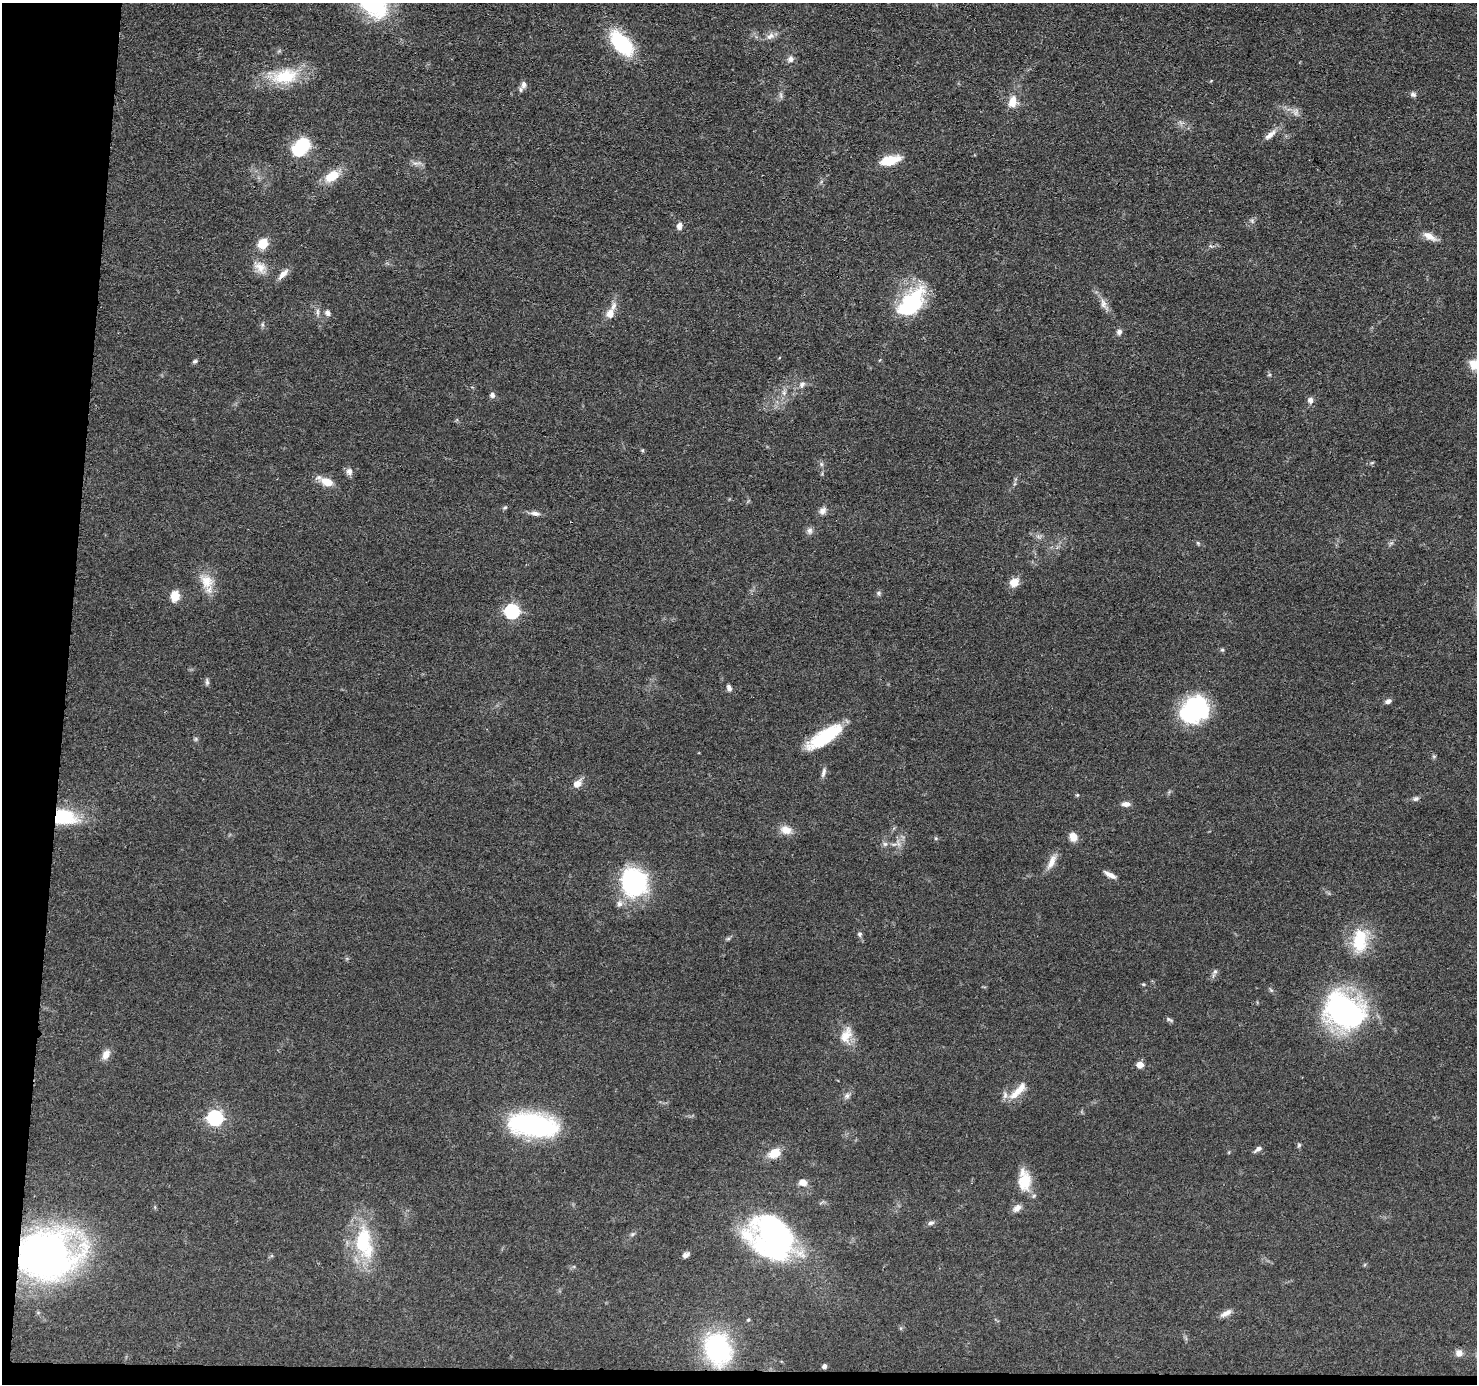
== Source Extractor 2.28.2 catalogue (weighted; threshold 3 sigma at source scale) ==
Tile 7 of 3 x 3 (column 1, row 3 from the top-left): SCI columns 5-1479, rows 203-1584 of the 4434 x 4459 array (HDU 1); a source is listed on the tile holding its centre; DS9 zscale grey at full resolution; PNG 1479 x 1386 px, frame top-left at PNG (2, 3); no overlay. Shown black and unused: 5% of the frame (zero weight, under 3 of 4 exposures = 1% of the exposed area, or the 3 px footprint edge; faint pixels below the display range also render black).
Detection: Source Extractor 2.28.2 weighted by HDU 2 'WHT'; one run over the whole footprint, this tile lists its part. Background 0.0473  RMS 0.005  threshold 0.0225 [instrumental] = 3 sigma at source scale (4.5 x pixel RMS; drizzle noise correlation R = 1.50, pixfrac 1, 0.05/0.05 arcsec/px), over >= 5 px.
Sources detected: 99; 1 too faint to see at this stretch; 2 inside a brighter object's white glare — not listed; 2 inside a brighter listed object's ellipse — not listed separately; the other 94 listed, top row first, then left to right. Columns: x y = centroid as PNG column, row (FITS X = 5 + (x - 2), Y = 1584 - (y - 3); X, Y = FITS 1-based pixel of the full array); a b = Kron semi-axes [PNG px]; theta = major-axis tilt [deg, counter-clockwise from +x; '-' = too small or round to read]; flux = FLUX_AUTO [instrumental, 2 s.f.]
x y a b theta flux
374 5 41 27 -38 39
770 36 12 8 33 2.7
622 43 28 14 -48 38
790 59 9 7 90 2
285 76 37 20 9 23
524 84 10 7 84 2.4
1413 94 7 6 - 1.4
1013 102 16 11 77 6.2
1270 135 19 7 39 3.6
301 146 16 9 49 38
890 160 22 10 14 11
416 163 14 4 4 1.6
332 176 18 11 32 10
1252 221 7 4 -72 0.86
679 226 8 6 72 2.5
1430 236 19 8 -29 4.2
263 244 11 9 41 8.7
260 267 17 13 -37 5.8
283 274 18 7 45 3.2
912 300 39 22 47 38
1103 304 14 8 -77 3.1
317 312 11 4 -90 1.6
328 313 9 7 -45 1.8
610 313 13 11 84 4.7
262 324 6 4 -72 0.81
1119 332 7 6 - 1.7
195 361 6 5 - 0.89
1476 364 19 13 3 8.6
802 384 11 7 47 2.3
492 395 7 7 - 1.6
1310 400 9 7 -78 2
821 464 7 4 -71 0.9
349 472 8 7 - 2.5
327 482 17 10 -25 6.6
505 507 6 4 2 0.67
822 511 10 8 41 2.4
535 513 14 6 -12 2.1
809 531 9 7 -89 1.8
1198 543 6 4 -46 0.7
206 581 21 17 -49 9.1
1014 582 11 9 35 5.4
878 593 6 6 - 0.98
175 596 12 9 86 6.2
512 611 7 7 - 68
1222 650 5 5 - 0.74
207 682 8 5 -89 1.1
729 688 8 5 -67 1.8
1388 701 7 5 22 1.9
1190 714 25 22 -47 37
824 737 43 14 33 26
196 739 7 4 90 0.77
1434 756 6 4 18 0.62
823 773 14 5 74 1.8
577 784 11 8 41 4.1
1077 795 5 4 - 0.49
1416 799 8 6 21 1.3
1126 804 11 6 0 2.2
64 817 29 18 -7 24
786 830 15 11 -17 5
1073 837 9 7 -68 5.4
885 844 6 6 - 1.3
1052 862 22 8 65 4.7
1110 875 16 5 -28 3
634 882 33 30 -62 50
859 934 6 5 - 1
1360 940 32 18 82 20
1215 972 7 5 67 1.2
1143 984 4 4 - 0.56
1344 1011 39 28 -29 120
1169 1020 10 4 -31 0.98
846 1035 24 13 62 7.9
106 1055 13 9 59 3.6
1140 1065 6 6 - 4.2
1020 1089 25 10 42 7.3
847 1096 8 7 - 1.6
215 1118 7 7 - 94
533 1125 42 18 -9 96
1299 1145 6 5 - 0.74
1258 1149 11 5 32 1.7
775 1153 11 8 27 8.9
1024 1180 27 15 -86 12
803 1182 8 7 - 4
1017 1208 11 7 45 2.8
931 1223 9 6 18 1.4
632 1234 7 5 21 0.97
773 1236 40 32 -39 150
363 1242 34 18 -82 37
46 1255 48 38 -3 220
686 1255 9 6 28 1.8
1226 1313 16 6 28 2.9
748 1320 4 4 - 0.54
717 1349 23 18 -70 77
1459 1353 9 8 - 2.7
824 1366 5 4 - 1.7
Overlapping masked pixels (flux is a lower limit): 2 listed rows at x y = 64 817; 46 1255
Isophote crosses this tile's border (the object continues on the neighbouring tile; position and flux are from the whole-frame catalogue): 2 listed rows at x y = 374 5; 1476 364